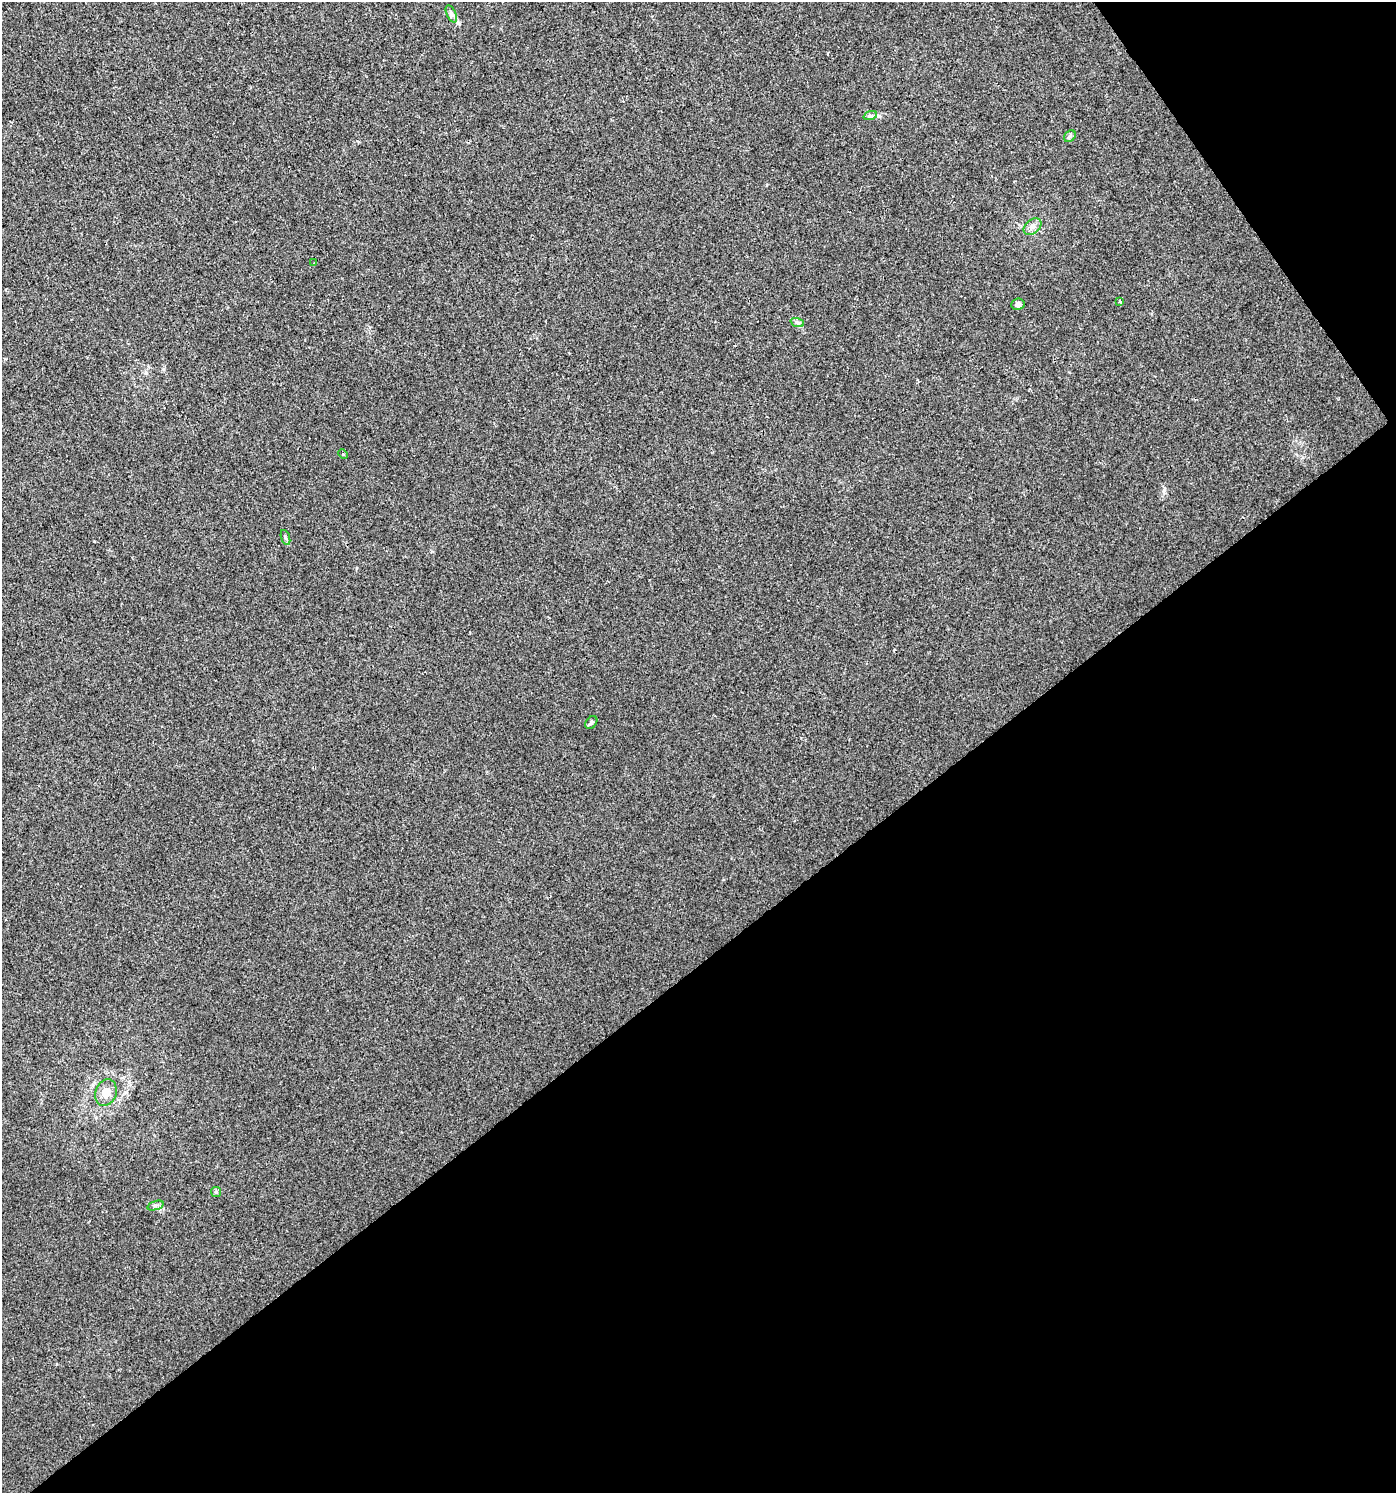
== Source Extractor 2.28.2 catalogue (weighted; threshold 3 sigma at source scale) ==
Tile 12 of 4 x 4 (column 4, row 3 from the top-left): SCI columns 4396-5789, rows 1498-2988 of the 5921 x 5985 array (HDU 1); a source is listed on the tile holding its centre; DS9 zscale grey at full resolution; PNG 1398 x 1495 px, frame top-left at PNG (2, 2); each listed source drawn as its Kron ellipse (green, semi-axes under 4 px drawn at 4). Shown black and unused: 39% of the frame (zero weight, under 2 of 3 exposures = <1% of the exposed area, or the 3 px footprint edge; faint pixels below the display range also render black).
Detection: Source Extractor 2.28.2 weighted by HDU 2 'WHT'; one run over the whole footprint, this tile lists its part. Background 0.00424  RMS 0.0034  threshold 0.0154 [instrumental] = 3 sigma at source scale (4.5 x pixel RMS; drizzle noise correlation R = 1.50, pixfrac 1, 0.0396/0.0396 arcsec/px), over >= 5 px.
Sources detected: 15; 1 cosmic-ray / hot-pixel residue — neither listed nor drawn; the other 14 listed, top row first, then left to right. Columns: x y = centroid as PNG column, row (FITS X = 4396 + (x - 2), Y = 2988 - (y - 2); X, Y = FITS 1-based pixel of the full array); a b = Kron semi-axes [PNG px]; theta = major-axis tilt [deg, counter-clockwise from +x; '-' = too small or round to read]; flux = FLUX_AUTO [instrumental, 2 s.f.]
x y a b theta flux
451 14 9 4 -68 0.93
870 116 7 4 18 0.68
1070 136 6 5 - 0.67
1032 227 10 7 39 1.5
314 263 3 2 - 0.29
1120 301 3 3 - 0.53
1018 304 7 5 8 1.1
797 322 7 4 -20 0.73
343 454 5 3 - 0.43
285 537 8 3 -71 0.57
591 722 7 5 50 0.65
106 1093 14 10 70 4.4
216 1192 5 5 - 0.59
155 1206 8 4 19 0.74
Unlisted compact peaks at least as high as the median listed source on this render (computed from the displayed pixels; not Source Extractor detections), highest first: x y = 1164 490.